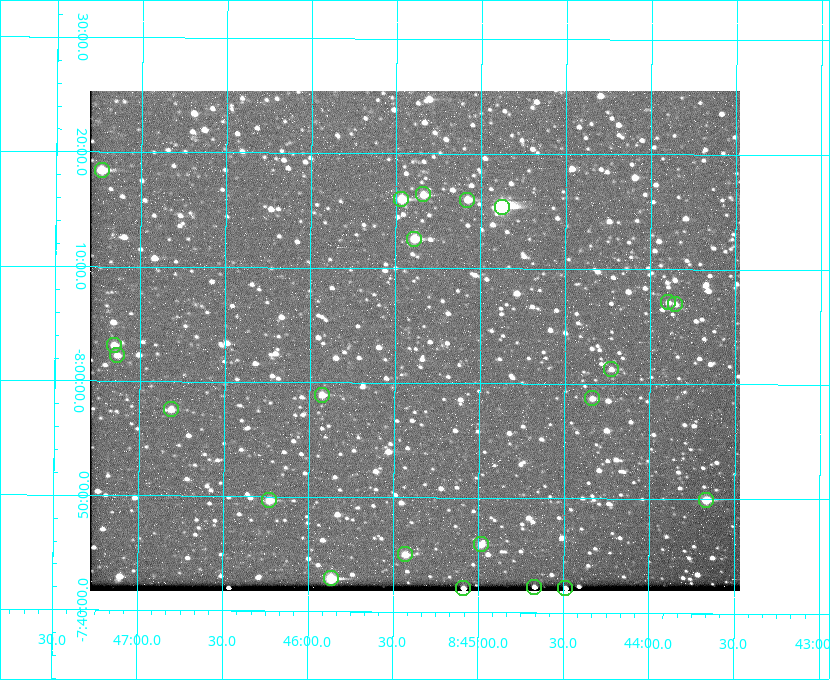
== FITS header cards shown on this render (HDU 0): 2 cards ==
NAXIS1  =                  650 / Width of table row in bytes
NAXIS2  =                  500 / Number of rows in table

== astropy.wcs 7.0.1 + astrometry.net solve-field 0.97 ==
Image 650 x 500 px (HDU 0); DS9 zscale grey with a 90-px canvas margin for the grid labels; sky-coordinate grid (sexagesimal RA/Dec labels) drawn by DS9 from the SOLVED WCS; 22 Tycho-2 reference stars matched to detected sources circled (green)
Header WCS: none
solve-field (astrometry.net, Tycho-2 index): SOLVED blind (the file carries no WCS)
Solved WCS: RA---TAN-SIP/DEC--TAN-SIP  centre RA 08:45:23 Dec -08:04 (131.35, -8.06 deg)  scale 5.24 arcsec/px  FOV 56.8' x 43.6'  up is +180 deg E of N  parity flipped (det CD > 0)
(file carries no celestial WCS; the grid is the blind solution)
Tycho-2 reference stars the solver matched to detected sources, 22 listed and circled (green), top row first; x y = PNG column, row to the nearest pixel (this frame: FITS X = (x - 90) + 1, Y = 500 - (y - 91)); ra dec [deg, ICRS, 3 dp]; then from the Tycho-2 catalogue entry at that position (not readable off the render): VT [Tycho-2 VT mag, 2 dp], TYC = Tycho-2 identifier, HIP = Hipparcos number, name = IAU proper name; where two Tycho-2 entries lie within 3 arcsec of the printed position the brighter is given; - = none
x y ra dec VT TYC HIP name
102 170 131.808 -8.307 9.64 5442-1713-1 - -
423 194 131.335 -8.274 10.98 5442-594-1 - -
401 199 131.367 -8.267 10.01 5442-454-1 - -
467 200 131.270 -8.267 10.78 5442-693-1 - -
502 207 131.219 -8.257 7.68 5442-1112-1 42924 -
414 239 131.348 -8.210 9.85 5442-617-1 - -
668 302 130.974 -8.119 12.03 5442-588-1 - -
675 304 130.964 -8.116 12.42 5442-381-1 - -
114 345 131.787 -8.052 11.26 5442-527-1 - -
117 355 131.783 -8.038 11.46 5442-45-1 - -
611 369 131.057 -8.021 12.20 5442-277-1 - -
322 395 131.481 -7.982 10.84 5442-1444-1 - -
592 398 131.085 -7.979 12.05 5442-273-1 - -
171 409 131.703 -7.959 11.45 5442-1027-1 - -
269 500 131.557 -7.828 10.76 5442-1179-1 - -
706 500 130.917 -7.832 10.58 5442-498-1 - -
481 544 131.247 -7.766 11.19 5442-426-1 - -
405 554 131.357 -7.750 10.86 5442-458-1 - -
331 578 131.466 -7.715 9.32 5442-1286-1 43006 -
534 587 131.168 -7.704 11.38 5442-657-1 - -
463 588 131.272 -7.701 10.67 5442-1279-1 - -
565 588 131.122 -7.702 11.05 5442-69-1 - -